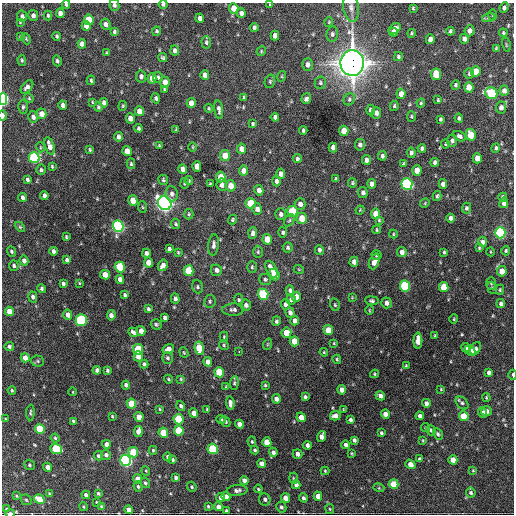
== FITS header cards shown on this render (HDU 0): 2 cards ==
NAXIS1  =                  512 / Axis length
NAXIS2  =                  512 / Axis length

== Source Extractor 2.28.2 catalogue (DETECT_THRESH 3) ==
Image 512 x 512 px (HDU 0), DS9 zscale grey, 1 PNG px = 1 image px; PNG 516 x 516 px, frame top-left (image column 1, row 512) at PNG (2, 3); each listed source drawn as its Kron ellipse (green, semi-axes under 4 px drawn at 4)
Background 1180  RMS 36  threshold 108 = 3 sigma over >= 5 px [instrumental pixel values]
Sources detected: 409; all 409 listed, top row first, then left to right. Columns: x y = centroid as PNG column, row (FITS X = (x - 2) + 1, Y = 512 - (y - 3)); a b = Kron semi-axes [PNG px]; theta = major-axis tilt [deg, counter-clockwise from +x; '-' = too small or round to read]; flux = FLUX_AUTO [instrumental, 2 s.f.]
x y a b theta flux
163 4 4 4 - 4.9e+03
270 4 3 2 - 1.7e+03
66 5 4 3 - 3.6e+03
114 5 6 5 - 6.6e+03
234 8 5 4 - 3.3e+04
351 8 14 8 -82 1.4e+04
413 8 4 3 - 2.8e+03
504 8 5 4 - 6.4e+03
60 13 5 4 - 1.7e+04
241 13 5 4 - 1.1e+04
33 15 6 5 - 9.2e+03
492 15 6 4 -89 2.8e+03
22 16 5 5 - 7.2e+03
48 16 5 4 - 3.9e+03
200 18 4 4 - 9.4e+03
488 18 6 4 17 5.0e+03
89 20 5 5 - 6.0e+04
20 22 4 4 - 2.6e+03
329 22 5 4 - 2.4e+03
105 24 5 5 - 1.1e+04
86 26 5 4 - 1.5e+04
254 27 4 3 - 6.0e+03
395 29 6 5 - 1.2e+04
114 31 4 3 - 4.3e+03
157 31 4 4 - 3.5e+03
450 31 4 3 - 4.0e+03
469 31 5 5 - 1.3e+04
393 32 4 4 - 8.1e+03
411 33 4 4 - 3.1e+03
503 33 4 4 - 3.4e+03
332 34 7 5 82 6.2e+03
57 36 4 3 - 4.0e+03
275 36 5 4 - 1.4e+04
20 37 4 3 - 2.4e+03
26 39 6 4 -69 3.0e+03
430 39 5 4 - 1.3e+04
464 39 5 4 - 1.1e+04
206 42 6 5 - 4.1e+03
82 44 5 4 - 1.1e+04
506 45 7 3 -78 2.3e+03
496 48 4 3 - 2.7e+03
175 50 5 4 - 8.7e+03
261 51 5 4 - 2.6e+03
107 53 3 3 - 2.9e+03
163 57 5 4 - 3.9e+03
398 57 4 4 - 4.1e+03
22 60 5 4 - 3.5e+03
57 61 5 4 - 5.0e+03
352 63 13 11 88 3.0e+06
308 64 6 5 - 9.9e+03
476 72 5 5 - 4.9e+04
469 73 5 4 - 4.9e+03
436 74 6 5 - 6.6e+04
205 75 5 4 - 1.2e+04
141 76 6 5 - 7.6e+03
282 76 5 3 - 2.2e+03
158 77 5 5 - 5.4e+03
152 78 5 4 - 2.1e+04
91 80 5 3 - 4.1e+03
270 81 7 5 75 4.3e+03
165 82 5 5 - 2.0e+04
320 83 6 5 - 4.8e+03
455 85 4 4 - 4.1e+03
27 87 8 5 50 8.8e+03
469 87 5 4 - 3.0e+04
165 89 3 3 - 2.7e+03
504 91 5 4 - 1.2e+04
491 93 6 5 - 1.8e+05
401 94 5 4 - 2.0e+04
244 97 4 3 - 3.2e+03
29 98 5 4 - 3.0e+03
156 98 5 4 - 5.4e+03
3 99 6 4 -88 3.5e+05
306 99 5 4 - 7.7e+03
349 99 6 5 - 4.7e+03
438 100 3 3 - 2.8e+03
92 102 3 3 - 2.2e+03
104 103 5 4 - 8.7e+03
191 103 5 4 - 2.4e+04
421 103 4 3 - 2.7e+03
63 105 5 4 - 1.3e+04
123 106 5 3 - 2.7e+03
394 106 5 3 - 3.7e+03
23 107 7 4 89 4.7e+03
98 107 5 4 - 4.1e+03
501 107 6 5 - 1.1e+04
209 108 5 3 - 2.4e+03
219 110 9 4 -81 7.4e+03
371 110 5 4 - 1.0e+04
139 111 5 4 - 1.9e+04
376 113 6 5 - 9.2e+03
42 114 5 5 - 1.8e+04
3 116 5 3 - 1.0e+04
411 116 5 4 - 2.7e+03
33 117 6 5 - 1.0e+04
275 117 4 4 - 6.4e+03
130 118 5 4 - 1.9e+04
459 118 4 3 - 4.0e+03
440 119 4 3 - 3.8e+03
253 124 4 3 - 4.1e+03
139 128 4 3 - 4.1e+03
176 129 4 4 - 2.2e+03
303 130 4 3 - 4.0e+03
344 131 5 4 - 3.2e+04
471 135 6 5 - 5.6e+04
459 136 6 4 -31 6.0e+03
118 137 5 3 - 9.9e+03
452 141 6 5 - 6.0e+03
445 144 4 4 - 2.5e+03
360 145 6 5 - 6.5e+03
50 146 9 4 -73 1.7e+04
159 146 4 3 - 2.6e+03
40 147 5 3 - 2.0e+03
193 147 5 3 - 2.1e+03
333 147 5 4 - 1.2e+04
422 148 4 3 - 5.0e+03
496 148 5 4 - 4.3e+03
241 149 5 4 - 2.0e+04
90 150 4 3 - 2.9e+03
127 151 5 4 - 2.9e+04
411 153 5 4 - 5.7e+03
225 156 5 5 - 3.9e+04
382 156 5 4 - 5.7e+03
34 158 5 5 - 2.9e+05
477 158 5 4 - 2.6e+04
297 159 4 3 - 4.3e+03
366 160 5 4 - 1.1e+04
435 162 4 4 - 6.2e+03
131 164 5 4 - 3.5e+03
404 164 3 3 - 3.6e+03
52 166 4 3 - 2.8e+03
197 166 5 4 - 2.2e+04
183 169 5 4 - 1.3e+04
41 170 5 4 - 4.7e+03
417 170 5 4 - 3.2e+04
244 171 5 4 - 2.0e+04
281 174 5 4 - 1.0e+04
221 177 5 4 - 4.4e+04
27 179 4 3 - 4.9e+03
336 179 4 3 - 3.6e+03
163 180 5 5 - 4.1e+03
189 181 4 3 - 3.4e+03
276 181 5 4 - 7.0e+03
185 183 5 4 - 3.5e+03
352 183 5 3 - 2.8e+03
210 184 3 2 - 2.1e+03
372 184 5 4 - 1.1e+04
407 184 6 5 - 4.4e+05
443 184 5 4 - 1.1e+04
222 185 6 5 - 1.1e+04
231 186 6 5 - 2.5e+04
259 190 5 4 - 1.4e+04
363 193 5 5 - 7.3e+03
172 194 8 6 -81 7.6e+03
44 196 4 4 - 8.7e+03
437 196 5 3 - 3.7e+03
22 197 4 3 - 7.2e+03
503 197 4 3 - 4.8e+03
133 200 5 4 - 3.7e+04
165 203 7 6 - 1.3e+06
251 203 5 5 - 8.0e+04
425 203 5 4 - 2.2e+03
504 203 5 4 - 9.4e+03
300 204 6 5 - 1.1e+04
143 207 5 3 - 2.6e+03
466 208 5 4 - 4.7e+03
257 209 6 5 - 1.2e+04
360 210 4 3 - 2.3e+03
292 211 5 5 - 1.1e+05
189 214 5 4 - 3.5e+03
281 214 5 5 - 8.4e+03
376 214 5 4 - 3.4e+04
302 218 6 5 - 3.5e+04
450 218 4 3 - 6.9e+03
233 220 5 4 - 3.5e+03
289 220 6 4 58 3.7e+03
379 220 4 4 - 3.1e+03
176 224 5 4 - 3.4e+03
118 226 6 5 - 5.9e+05
20 227 6 4 -44 3.0e+03
377 230 4 3 - 2.6e+03
283 232 5 4 - 5.1e+03
253 233 6 4 87 7.9e+03
500 233 5 5 - 4.0e+05
393 234 4 4 - 2.5e+03
66 237 3 3 - 2.7e+03
267 239 5 4 - 4.3e+04
482 242 5 4 - 9.3e+03
213 245 11 5 85 8.7e+03
288 247 5 5 - 4.6e+03
479 248 4 3 - 2.5e+03
169 249 4 4 - 5.6e+03
319 250 5 4 - 5.8e+03
11 251 5 4 - 4.4e+03
53 251 4 3 - 8.0e+03
506 251 5 4 - 4.2e+03
178 252 4 3 - 2.8e+03
258 252 6 5 - 3.7e+03
402 252 5 4 - 1.1e+04
444 252 4 3 - 3.4e+03
491 252 4 3 - 2.1e+03
146 253 4 4 - 7.8e+03
376 255 5 4 - 3.8e+03
67 260 4 3 - 5.2e+03
24 261 5 4 - 1.1e+04
374 261 8 5 68 1.6e+04
354 262 5 4 - 1.3e+04
148 263 5 4 - 2.6e+04
163 265 6 4 61 1.3e+04
14 266 5 5 - 4.5e+03
120 267 5 5 - 1.6e+05
252 267 6 4 89 3.6e+03
271 269 9 5 -64 2.5e+04
216 270 6 5 - 1.0e+04
299 270 5 3 - 1.9e+03
188 271 5 5 - 7.9e+04
502 271 5 5 - 3.2e+04
274 274 6 5 - 5.2e+04
105 275 5 4 - 2.5e+04
120 279 5 4 - 1.6e+04
265 279 6 5 - 4.8e+03
63 283 3 3 - 4.9e+03
79 283 4 2 - 1.8e+03
491 283 6 5 - 3.9e+03
405 286 5 5 - 2.0e+05
198 287 7 5 -72 4.4e+03
444 287 5 4 - 4.9e+04
492 288 6 4 -69 3.9e+03
42 289 5 4 - 4.1e+03
290 290 5 4 - 5.5e+03
500 290 5 4 - 3.1e+03
263 294 5 5 - 2.0e+05
125 295 4 3 - 4.2e+03
33 297 5 4 - 7.2e+03
296 297 5 4 - 2.1e+04
352 297 3 2 - 1.8e+03
175 299 5 4 - 7.6e+03
239 300 6 4 -77 3.8e+03
291 300 5 4 - 7.1e+03
210 301 6 5 - 4.5e+03
372 301 6 4 -8 4.9e+03
387 303 5 5 - 1.0e+04
501 303 4 4 - 6.5e+03
285 304 5 4 - 6.3e+03
246 305 5 5 - 7.5e+03
335 305 6 5 - 3.6e+03
148 309 4 3 - 5.3e+03
233 310 11 6 2 7.7e+03
369 310 5 3 - 2.0e+03
9 311 5 4 - 3.4e+04
290 313 5 4 - 7.1e+03
68 315 5 4 - 1.3e+04
111 315 5 4 - 1.3e+04
165 318 4 3 - 6.1e+03
454 319 4 4 - 2.6e+03
81 320 5 5 - 3.0e+05
276 321 5 4 - 4.5e+03
295 321 4 4 - 1.3e+04
156 324 5 5 - 4.0e+03
328 330 5 4 - 3.5e+04
141 331 5 4 - 2.1e+04
133 332 5 3 - 6.5e+03
286 333 5 5 - 3.9e+04
435 335 3 3 - 2.3e+03
224 337 5 4 - 2.4e+03
294 341 5 4 - 3.6e+04
418 341 8 4 88 2.7e+04
334 343 4 3 - 2.1e+03
268 344 6 3 71 2.5e+03
224 345 5 4 - 3.2e+03
9 346 4 4 - 5.3e+03
199 348 7 4 -82 6.1e+04
466 348 4 4 - 1.6e+04
138 349 5 5 - 1.1e+05
168 349 6 5 - 1.5e+04
476 349 7 5 59 7.9e+03
470 351 6 4 -44 2.2e+04
184 352 5 4 - 2.6e+03
239 352 3 2 - 5.7e+03
324 352 4 4 - 2.5e+03
138 356 5 4 - 1.8e+04
25 358 4 4 - 2.0e+04
168 358 6 5 - 4.7e+03
337 359 4 3 - 2.9e+03
38 361 6 5 - 3.6e+03
208 362 5 4 - 1.5e+04
144 364 4 3 - 4.8e+03
406 366 3 3 - 2.5e+03
97 370 4 4 - 7.8e+03
107 370 4 3 - 4.6e+03
219 372 5 5 - 8.9e+04
489 372 4 4 - 8.4e+03
374 374 4 4 - 2.8e+03
513 375 5 2 - 3.3e+03
168 379 4 3 - 2.7e+03
181 379 3 3 - 2.7e+03
234 383 7 4 84 3.7e+03
126 385 4 4 - 7.7e+03
265 385 4 4 - 2.8e+03
226 387 4 3 - 2.4e+03
441 389 3 2 - 1.9e+03
12 390 4 3 - 2.9e+03
342 390 4 4 - 1.6e+04
73 392 4 3 - 1.7e+03
380 396 5 4 - 1.2e+04
305 397 4 3 - 4.9e+03
486 397 4 3 - 2.4e+03
276 399 5 4 - 1.0e+04
230 403 7 4 -84 9.3e+03
426 403 4 4 - 1.0e+04
462 403 7 5 -44 5.6e+03
131 404 5 4 - 7.5e+04
181 406 5 4 - 5.7e+03
160 409 4 3 - 2.4e+03
207 409 4 3 - 2.3e+03
343 409 4 2 - 1.7e+03
486 411 5 5 - 1.1e+04
30 412 8 3 86 4.0e+03
483 412 5 4 - 7.3e+03
194 413 5 4 - 2.0e+04
385 414 4 4 - 1.9e+04
112 416 3 3 - 2.5e+03
335 416 5 4 - 1.2e+04
420 416 4 4 - 7.8e+03
464 416 5 5 - 5.5e+04
139 417 5 4 - 3.2e+04
301 417 5 4 - 2.7e+04
5 419 4 3 - 2.1e+03
178 419 5 5 - 1.4e+05
221 419 5 4 - 4.8e+03
350 420 4 3 - 6.3e+03
73 421 3 3 - 3.4e+03
225 421 6 4 -45 3.8e+03
239 424 4 4 - 1.4e+04
425 428 4 4 - 2.5e+03
40 429 5 4 - 1.2e+05
179 430 5 5 - 8.8e+04
431 430 5 5 - 6.0e+03
138 431 5 4 - 1.7e+04
163 433 5 4 - 5.4e+04
381 433 4 3 - 4.1e+03
438 434 6 4 -62 4.0e+03
321 436 6 4 70 1.4e+04
55 438 4 4 - 3.3e+03
354 440 4 3 - 6.0e+03
423 440 4 3 - 2.5e+03
252 442 5 4 - 3.2e+03
267 442 5 4 - 4.0e+04
106 444 4 4 - 1.3e+04
307 445 4 3 - 7.9e+03
346 445 4 4 - 8.7e+03
56 449 6 5 - 1.5e+05
213 449 5 5 - 1.5e+05
153 450 4 3 - 3.0e+03
255 450 4 4 - 4.0e+03
133 452 5 5 - 8.3e+04
273 452 4 4 - 9.6e+03
352 453 4 2 - 2.1e+03
298 454 5 4 - 1.1e+04
106 455 5 5 - 7.5e+03
98 456 5 4 - 4.1e+03
168 457 4 4 - 7.5e+03
420 459 4 3 - 4.2e+03
126 460 5 5 - 5.6e+05
172 460 4 3 - 4.1e+03
453 460 4 4 - 2.4e+04
262 463 4 4 - 1.1e+04
410 464 5 4 - 1.9e+04
29 465 6 5 - 3.9e+03
48 467 4 4 - 1.6e+04
473 470 4 4 - 2.3e+03
146 471 5 3 - 1.9e+03
325 471 4 4 - 2.6e+03
176 478 4 4 - 5.4e+03
293 478 5 3 - 2.7e+03
137 479 5 4 - 2.2e+04
244 480 4 4 - 1.0e+04
145 483 5 4 - 4.6e+03
394 484 5 4 - 7.7e+04
296 485 4 4 - 9.1e+03
138 486 5 4 - 3.8e+03
192 487 5 4 - 3.6e+03
379 488 5 3 - 2.1e+03
258 489 4 3 - 2.7e+03
237 490 10 5 5 7.9e+03
98 493 4 3 - 3.8e+03
471 493 5 5 - 4.9e+03
49 494 4 3 - 2.6e+03
86 495 4 4 - 7.6e+03
16 496 4 3 - 2.4e+03
318 496 4 4 - 2.0e+04
226 497 4 4 - 1.6e+04
221 498 4 4 - 1.0e+04
286 498 5 4 - 2.5e+04
303 498 4 4 - 5.7e+03
39 499 5 4 - 4.6e+04
265 499 6 5 - 7.1e+03
26 500 6 4 -44 3.4e+03
96 502 3 2 - 2.2e+03
101 506 4 3 - 2.7e+03
208 506 3 3 - 2.8e+03
83 507 4 3 - 2.3e+03
218 507 4 4 - 1.2e+04
281 507 5 5 - 5.0e+03
7 509 3 3 - 3.8e+03
330 509 5 4 - 2.7e+03
128 510 4 4 - 1.8e+04
226 511 4 3 - 4.4e+03
10 513 4 2 - 2.0e+04
At the frame edge (FLAGS 8, measured only in part): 9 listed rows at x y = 163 4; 270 4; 66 5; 114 5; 3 99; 3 116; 513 375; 128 510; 10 513